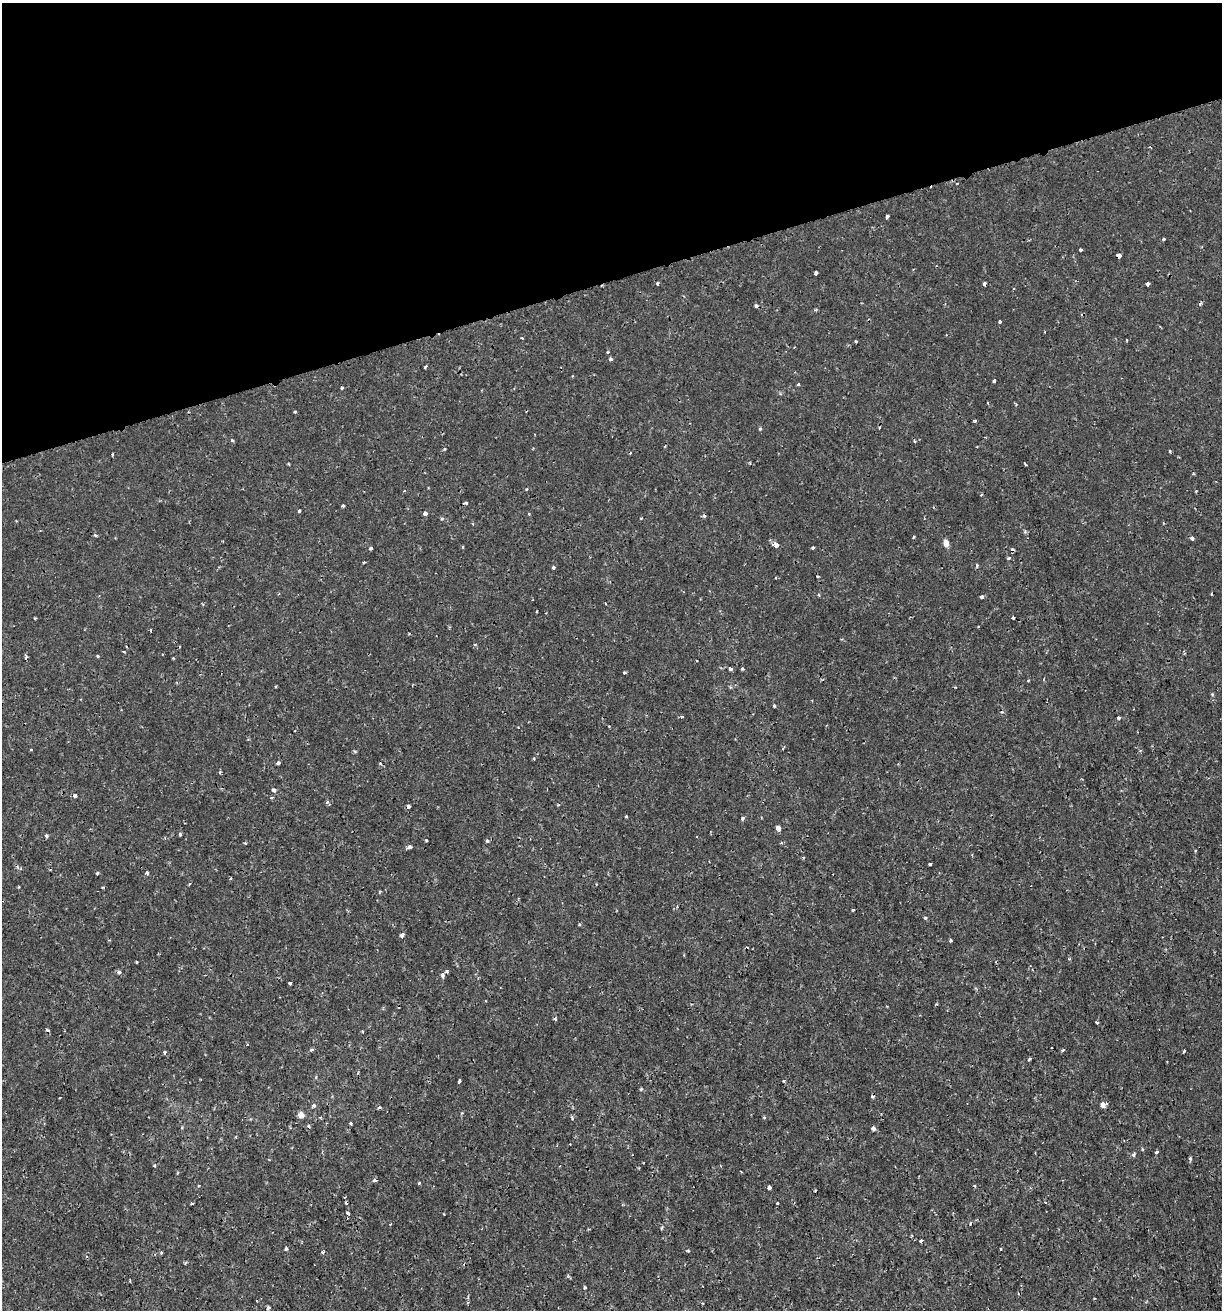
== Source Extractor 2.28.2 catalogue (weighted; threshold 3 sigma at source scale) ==
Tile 3 of 4 x 4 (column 3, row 1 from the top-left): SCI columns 2495-3714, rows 3926-5233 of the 5039 x 5235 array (HDU 1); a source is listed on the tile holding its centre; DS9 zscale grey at full resolution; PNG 1224 x 1312 px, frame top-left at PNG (2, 3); no overlay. Shown black and unused: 21% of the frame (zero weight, under 2 of 3 exposures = <1% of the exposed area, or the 3 px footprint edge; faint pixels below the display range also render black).
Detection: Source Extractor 2.28.2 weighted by HDU 2 'WHT'; one run over the whole footprint, this tile lists its part. Background 7.19e-04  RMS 0.0012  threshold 0.00523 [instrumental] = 3 sigma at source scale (4.5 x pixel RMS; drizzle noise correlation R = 1.50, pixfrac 1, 0.0396/0.0396 arcsec/px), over >= 5 px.
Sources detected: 140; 13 cosmic-ray / hot-pixel residue — not listed; the other 127 listed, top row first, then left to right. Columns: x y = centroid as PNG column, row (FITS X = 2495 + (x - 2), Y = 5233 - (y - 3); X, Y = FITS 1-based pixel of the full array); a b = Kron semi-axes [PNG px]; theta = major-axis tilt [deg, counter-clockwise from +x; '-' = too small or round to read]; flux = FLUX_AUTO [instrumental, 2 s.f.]
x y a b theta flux
887 216 3 3 - 0.31
1163 239 4 3 - 0.17
1080 250 4 3 - 0.46
1118 256 4 4 - 0.71
816 273 4 3 - 0.31
658 283 3 3 - 0.35
1148 284 4 3 - 0.7
756 306 4 3 - 0.36
1000 322 3 3 - 0.67
608 352 3 3 - 0.14
610 359 4 4 - 0.29
425 366 4 2 - 0.24
994 380 4 3 - 0.36
798 384 4 3 - 0.13
342 388 3 3 - 0.2
295 412 3 3 - 0.13
975 421 3 3 - 0.21
760 429 4 3 - 0.18
232 441 4 3 - 0.19
665 446 4 3 - 0.11
1170 451 3 3 - 0.2
112 454 3 2 - 0.14
1025 464 4 2 - 0.14
526 489 4 3 - 0.12
404 491 3 3 - 0.11
1196 491 3 2 - 0.094
343 506 3 3 - 0.22
299 511 3 3 - 0.16
425 513 4 4 - 0.63
442 518 5 3 - 0.12
95 535 4 3 - 0.17
1192 538 4 3 - 0.62
946 543 5 4 - 1.1
776 545 5 4 - 0.92
371 548 3 3 - 0.26
813 548 3 3 - 0.17
1009 558 4 3 - 0.2
364 562 3 3 - 0.14
977 565 5 4 - 0.18
553 567 3 3 - 0.26
818 576 3 3 - 0.13
982 597 4 3 - 0.27
1013 618 3 3 - 0.36
475 645 5 3 - 0.11
124 652 4 2 - 0.11
98 656 4 3 - 0.12
696 661 3 2 - 0.1
730 669 6 4 -7 0.29
742 669 3 3 - 0.18
624 673 3 3 - 0.18
1212 694 4 4 - 0.12
774 706 3 3 - 0.21
1118 718 3 3 - 0.5
31 750 4 2 - 0.09
534 759 4 2 - 0.098
278 763 4 3 - 0.3
274 790 4 4 - 0.48
75 795 4 4 - 0.37
272 798 4 3 - 0.2
327 802 6 5 - 0.19
408 806 3 3 - 1.1
627 816 3 3 - 0.36
742 819 4 4 - 0.24
778 828 5 4 - 1.4
180 834 4 3 - 0.26
46 836 4 4 - 0.24
426 840 3 3 - 0.099
487 841 5 4 - 0.17
245 843 4 3 - 0.097
409 847 5 4 - 0.33
803 858 3 3 - 0.13
930 864 4 3 - 0.45
97 873 3 3 - 0.21
147 873 4 3 - 0.31
853 910 3 3 - 0.29
925 918 4 4 - 0.21
402 935 4 4 - 0.44
950 940 4 3 - 0.43
1069 959 4 3 - 0.15
136 962 3 2 - 0.14
447 971 4 3 - 0.21
119 972 6 5 - 0.27
442 975 4 3 - 0.44
290 983 3 3 - 0.22
555 1018 4 3 - 0.21
1097 1022 4 3 - 0.27
362 1031 4 3 - 0.099
247 1044 3 3 - 0.14
312 1050 4 3 - 0.26
1063 1050 5 3 - 0.14
1184 1051 3 2 - 0.36
164 1052 4 3 - 0.17
1029 1059 3 3 - 0.17
459 1081 4 3 - 0.37
784 1081 3 3 - 0.17
641 1089 4 3 - 0.15
872 1097 3 3 - 0.36
59 1098 3 2 - 0.098
1103 1105 6 5 - 0.62
313 1106 4 4 - 0.36
379 1107 5 4 - 0.19
301 1115 6 6 - 0.79
764 1117 4 3 - 0.16
572 1118 5 3 - 0.15
350 1123 3 3 - 0.38
308 1126 5 3 - 0.15
873 1128 4 3 - 0.52
1142 1149 5 3 - 0.11
1156 1152 4 3 - 0.28
1133 1155 5 5 - 0.18
1190 1158 4 4 - 0.16
375 1180 4 4 - 0.38
419 1183 5 3 - 0.11
769 1187 4 3 - 0.75
344 1197 3 2 - 0.099
777 1203 3 3 - 0.24
192 1204 4 2 - 0.13
348 1213 4 4 - 0.21
390 1224 3 3 - 0.1
921 1241 3 3 - 0.45
286 1249 4 3 - 0.29
1000 1249 3 2 - 0.093
688 1251 3 3 - 0.14
323 1252 4 3 - 0.18
161 1253 3 3 - 0.23
584 1288 3 3 - 0.36
268 1308 4 3 - 0.27
Overlapping masked pixels (flux is a lower limit): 2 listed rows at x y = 1118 256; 408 806